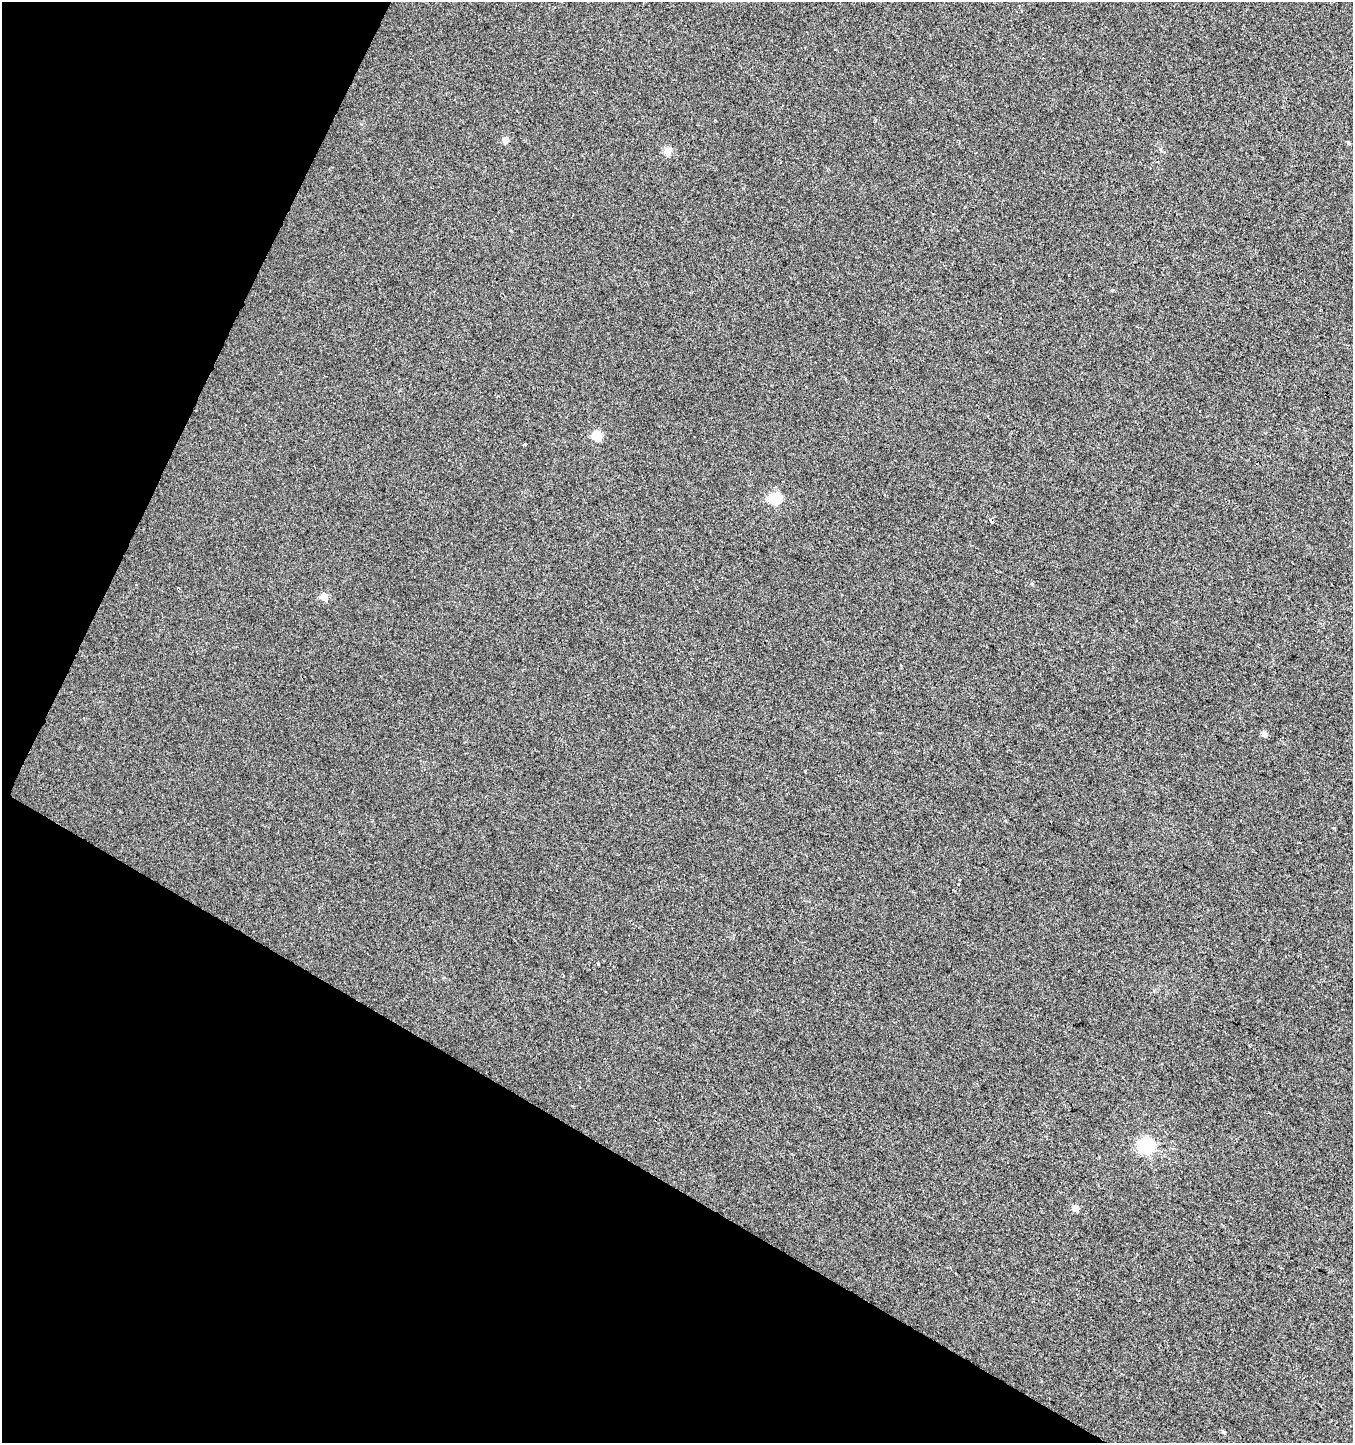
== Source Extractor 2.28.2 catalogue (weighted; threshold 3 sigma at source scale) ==
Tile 9 of 4 x 4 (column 1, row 3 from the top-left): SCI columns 265-1615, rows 1443-2883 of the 5867 x 5772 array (HDU 1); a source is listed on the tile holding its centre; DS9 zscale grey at full resolution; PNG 1355 x 1445 px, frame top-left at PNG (2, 2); no overlay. Shown black and unused: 27% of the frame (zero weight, under 2 of 3 exposures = <1% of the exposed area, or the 3 px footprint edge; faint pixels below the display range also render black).
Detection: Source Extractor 2.28.2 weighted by HDU 2 'WHT'; one run over the whole footprint, this tile lists its part. Background 0.00459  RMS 0.0059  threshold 0.0265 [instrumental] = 3 sigma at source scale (4.5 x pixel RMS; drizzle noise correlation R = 1.50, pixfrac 1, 0.0396/0.0396 arcsec/px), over >= 5 px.
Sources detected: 13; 1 cosmic-ray / hot-pixel residue — not listed; the other 12 listed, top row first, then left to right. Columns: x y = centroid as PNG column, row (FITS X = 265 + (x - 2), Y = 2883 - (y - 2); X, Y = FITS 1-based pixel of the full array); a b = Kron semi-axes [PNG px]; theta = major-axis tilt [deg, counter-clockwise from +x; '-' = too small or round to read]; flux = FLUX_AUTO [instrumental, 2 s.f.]
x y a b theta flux
505 140 5 4 - 5.3
1348 143 5 4 - 0.66
668 151 5 5 - 11
596 436 5 5 - 25
525 444 4 3 - 1.1
774 499 6 6 - 59
324 597 5 4 - 10
1264 734 5 4 - 3.6
598 964 3 3 - 1.3
1146 1146 6 6 - 140
1075 1209 5 4 - 5.8
1223 1432 6 4 -44 0.78
Unlisted compact peaks at least as high as the median listed source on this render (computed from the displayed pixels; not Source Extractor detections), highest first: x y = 805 771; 1334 828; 1032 584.